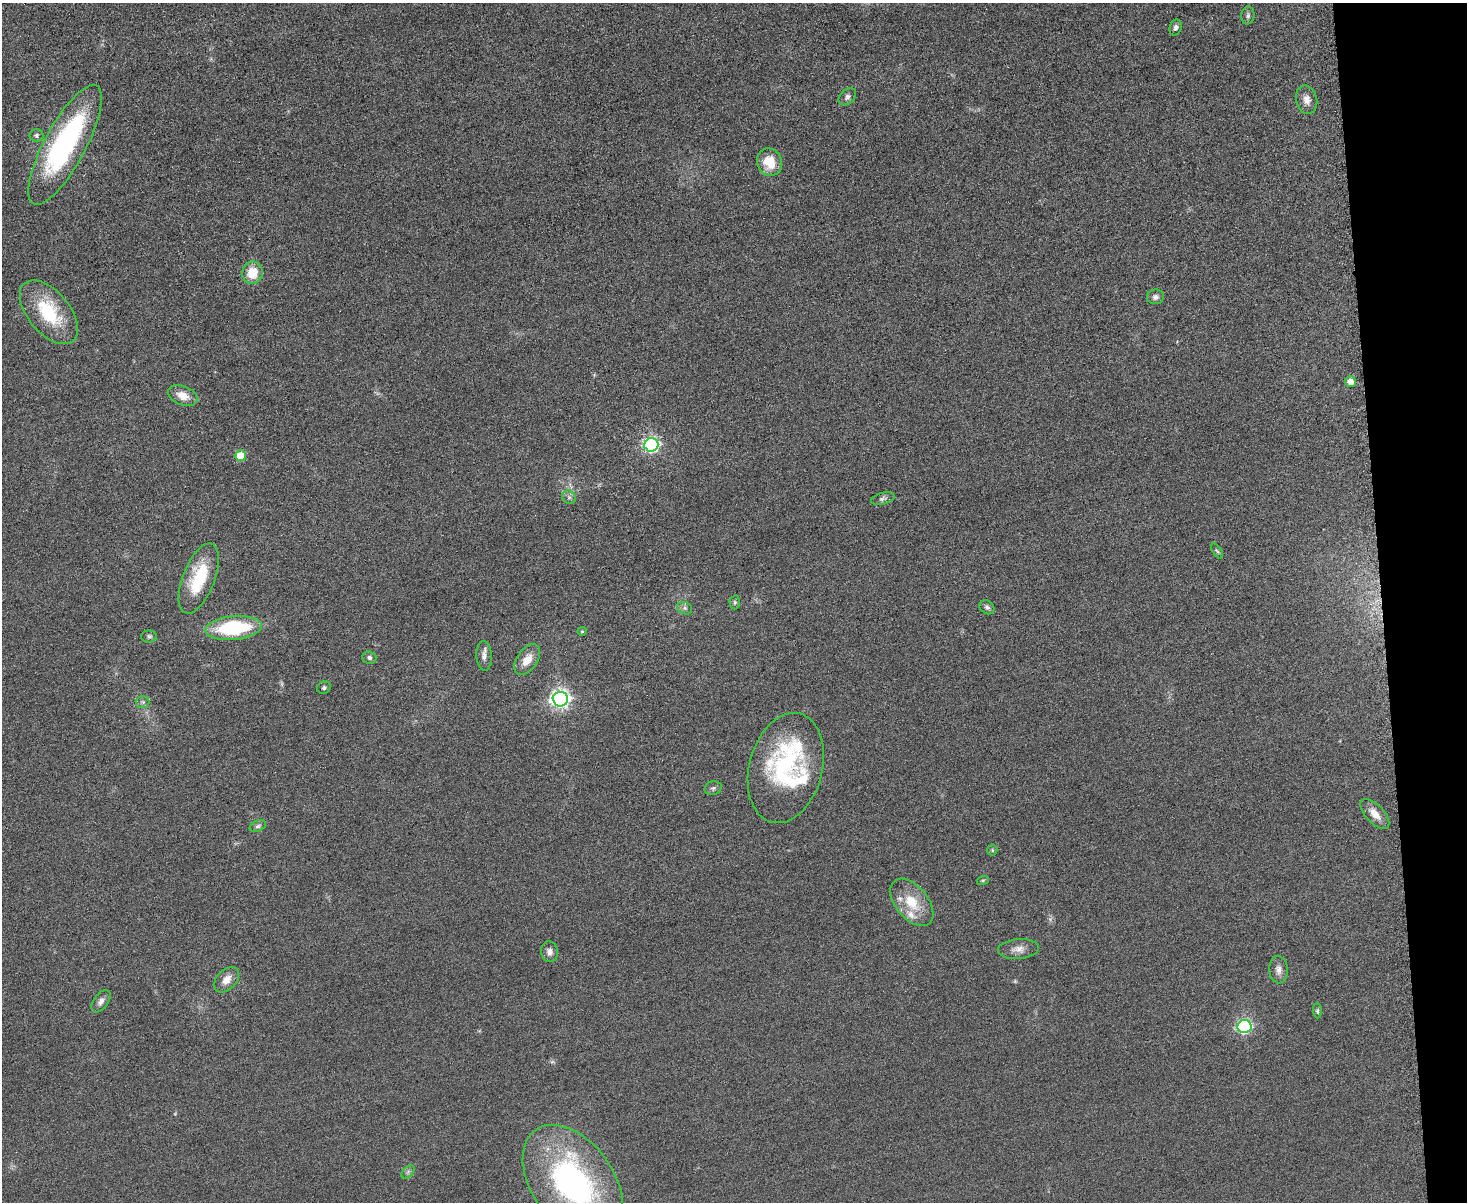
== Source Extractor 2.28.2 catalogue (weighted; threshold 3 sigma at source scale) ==
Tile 9 of 3 x 4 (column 3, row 3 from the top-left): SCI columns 3078-4542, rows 1217-2416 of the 4798 x 4820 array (HDU 1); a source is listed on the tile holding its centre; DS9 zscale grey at full resolution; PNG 1469 x 1204 px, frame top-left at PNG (2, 3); each listed source drawn as its Kron ellipse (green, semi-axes under 4 px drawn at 4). Shown black and unused: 6% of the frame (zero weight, under 3 of 6 exposures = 2% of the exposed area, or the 3 px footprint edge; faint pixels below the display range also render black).
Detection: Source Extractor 2.28.2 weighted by HDU 2 'WHT'; one run over the whole footprint, this tile lists its part. Background 0.0583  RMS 0.0089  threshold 0.0364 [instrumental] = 3 sigma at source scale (4.09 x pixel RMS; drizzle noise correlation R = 1.36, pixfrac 0.8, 0.05/0.05 arcsec/px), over >= 5 px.
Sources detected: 52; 3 too faint to see at this stretch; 1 inside a brighter object's white glare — neither listed nor drawn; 2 inside a brighter listed object's ellipse — not listed separately; the other 46 listed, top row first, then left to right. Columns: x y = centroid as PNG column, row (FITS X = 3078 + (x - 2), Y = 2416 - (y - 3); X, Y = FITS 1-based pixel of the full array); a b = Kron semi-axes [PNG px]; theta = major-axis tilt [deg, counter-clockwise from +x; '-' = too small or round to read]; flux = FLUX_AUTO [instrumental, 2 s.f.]
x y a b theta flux
1248 15 9 6 83 2.1
1176 28 8 6 73 2.6
847 97 10 7 44 2.9
1307 100 14 10 -77 6.2
36 135 7 6 - 2
65 145 67 20 62 160
769 162 14 12 -67 19
252 273 11 10 - 16
1155 297 8 7 - 3
49 312 38 21 -50 50
1350 382 5 5 - 7.9
183 396 15 9 -22 10
651 445 7 6 - 190
240 456 5 5 - 26
569 497 7 6 - 2.3
883 499 12 6 15 2.7
1217 551 9 3 -56 1.3
199 579 37 16 69 42
735 602 7 5 -89 1.5
987 607 8 6 -39 2.5
685 608 8 6 -23 2.3
233 628 28 12 5 73
582 631 5 4 - 0.96
149 636 8 6 -1 1.9
484 656 15 8 -87 4.9
369 658 7 6 - 2
527 660 17 10 55 10
324 688 7 6 - 1.6
560 699 8 7 - 380
143 702 7 5 -1 2
786 768 56 36 75 120
713 788 9 6 16 2.3
1375 814 19 9 -47 9.4
258 826 8 5 21 2.1
992 850 5 5 - 1.2
983 880 6 4 18 1
912 902 27 16 -50 24
1018 949 20 10 4 7.1
549 952 10 8 -82 4
1278 970 14 9 -86 5.2
227 980 15 9 46 8.3
101 1001 13 7 54 4.2
1317 1011 7 4 -85 1.5
1244 1026 7 6 - 160
408 1172 8 5 46 2
573 1182 64 41 -54 210
Isophote crosses this tile's border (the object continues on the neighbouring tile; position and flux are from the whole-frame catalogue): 1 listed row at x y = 573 1182